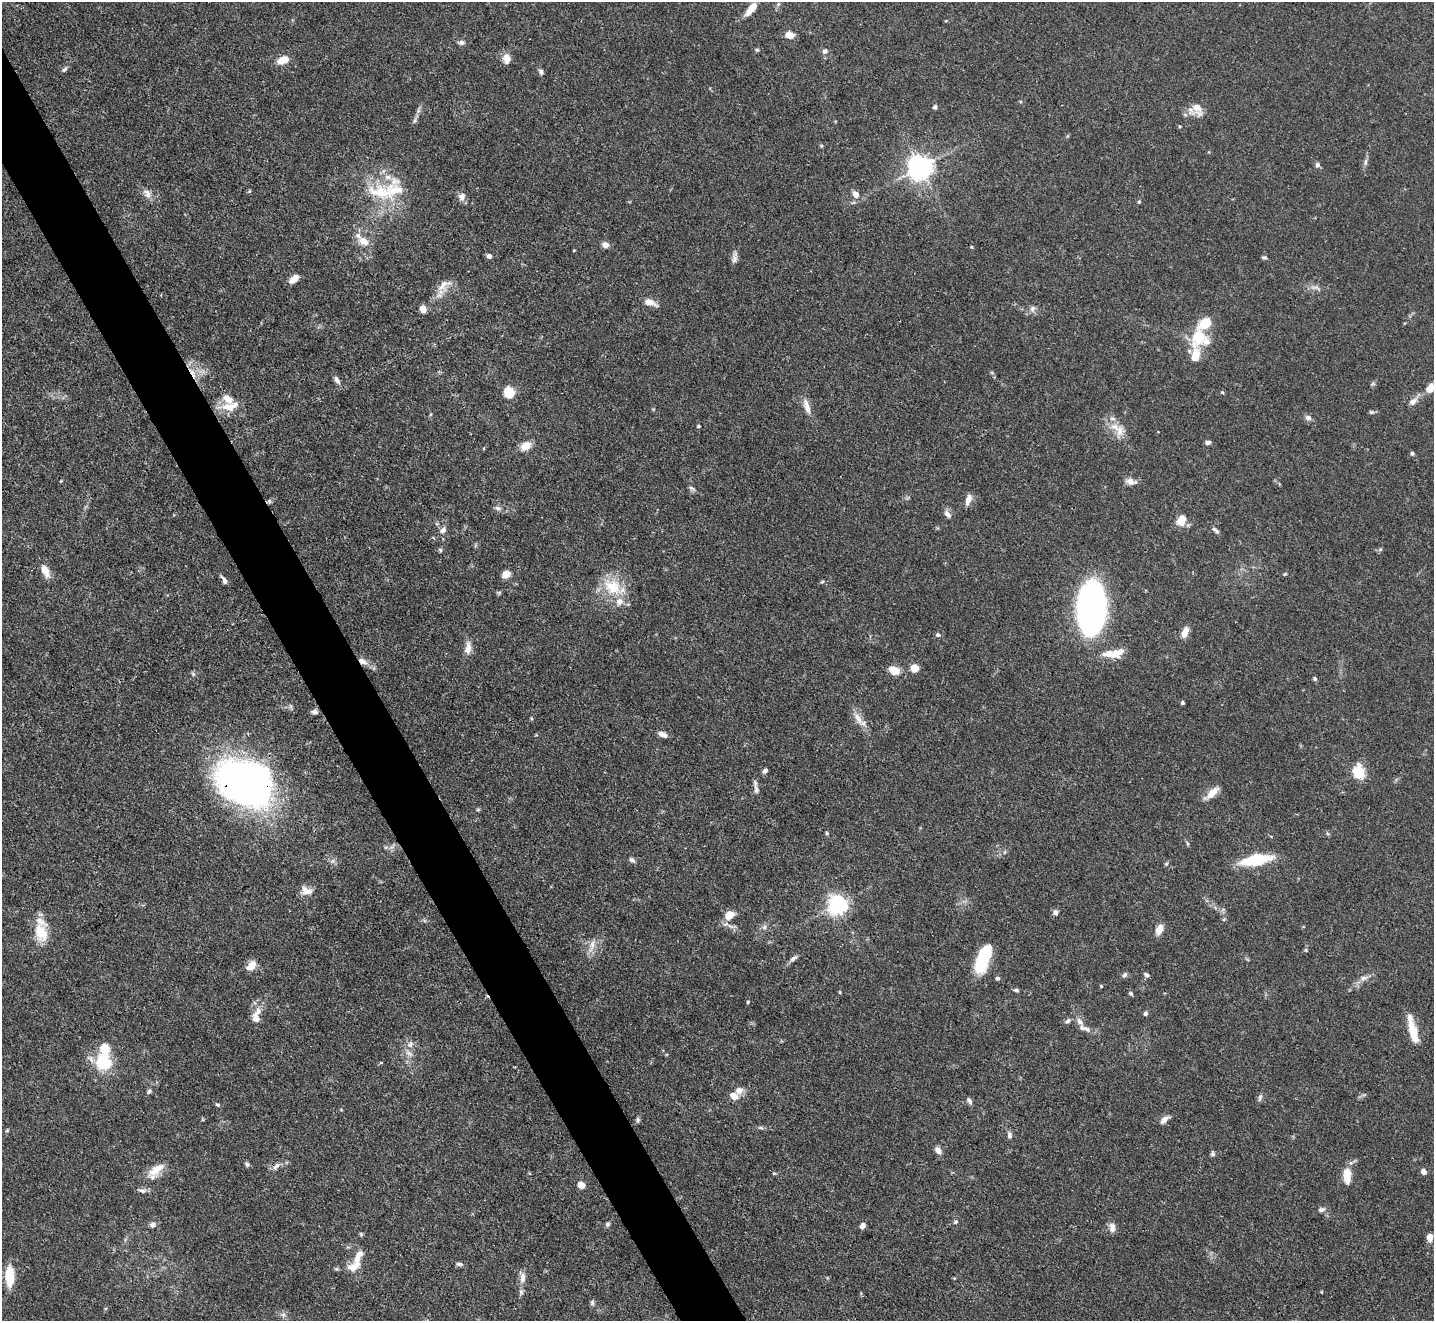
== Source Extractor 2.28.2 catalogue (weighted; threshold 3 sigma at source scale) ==
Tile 11 of 4 x 4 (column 3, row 3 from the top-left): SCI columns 2864-4295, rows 1609-2927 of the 5728 x 5718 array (HDU 1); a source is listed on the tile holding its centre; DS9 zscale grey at full resolution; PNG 1436 x 1323 px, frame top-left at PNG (2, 2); no overlay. Shown black and unused: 4% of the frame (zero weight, under 3 of 4 exposures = <1% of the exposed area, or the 3 px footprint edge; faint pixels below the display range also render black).
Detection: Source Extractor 2.28.2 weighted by HDU 2 'WHT'; one run over the whole footprint, this tile lists its part. Background 0.068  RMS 0.0034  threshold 0.0155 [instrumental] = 3 sigma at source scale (4.5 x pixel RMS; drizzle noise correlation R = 1.50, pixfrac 1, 0.05/0.05 arcsec/px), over >= 5 px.
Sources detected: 188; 3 inside a brighter object's white glare — not listed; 22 inside a brighter listed object's ellipse — not listed separately; the other 163 listed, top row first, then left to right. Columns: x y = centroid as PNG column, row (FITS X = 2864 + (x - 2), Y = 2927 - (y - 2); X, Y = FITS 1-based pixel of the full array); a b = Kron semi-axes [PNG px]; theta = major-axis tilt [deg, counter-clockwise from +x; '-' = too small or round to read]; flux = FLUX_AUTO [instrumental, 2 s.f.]
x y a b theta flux
751 9 17 7 53 4.1
790 35 10 7 -14 3.1
462 42 8 6 -1 1.1
757 50 5 4 - 0.42
825 51 8 6 43 1.1
506 59 13 9 -87 2.7
283 60 12 8 22 4.8
64 69 9 5 44 0.83
541 72 8 5 -67 0.94
935 107 5 5 - 0.73
1197 109 18 12 -66 4
414 121 8 4 60 0.8
1365 162 11 4 89 1
1317 165 7 6 - 0.96
920 168 7 7 - 340
249 191 6 4 89 0.38
380 192 41 20 -18 17
147 193 14 9 -53 2.3
856 194 9 7 -53 2.2
462 197 11 9 86 1.8
1139 202 5 3 - 0.37
363 241 14 9 -30 3.9
605 245 8 7 - 1.8
574 250 4 3 - 0.25
489 256 6 5 - 1.1
735 257 16 6 82 1.7
1264 257 6 5 - 0.64
294 279 10 6 40 3.5
444 285 23 12 41 4.3
1316 288 17 5 -12 1.6
650 302 14 7 -18 3.4
423 309 7 6 - 2.7
1032 309 10 7 82 1.3
1199 337 19 17 78 13
193 373 19 6 -61 3.4
337 380 12 6 -58 1.4
1373 383 6 5 - 0.59
1430 388 11 8 60 3
509 392 10 8 -70 9.7
1222 392 5 4 - 0.46
1413 401 13 7 41 2.1
230 407 26 11 10 6.3
807 407 22 7 -74 3
1371 412 6 5 - 0.59
1308 418 8 7 - 1.4
698 426 4 3 - 0.4
1119 431 16 12 87 4.1
1207 442 7 5 0 0.89
526 446 10 8 26 4.4
1412 453 5 5 - 0.66
1131 482 15 8 -8 2
692 488 9 5 -25 0.8
968 499 12 6 72 2.6
269 501 8 5 29 0.85
498 508 8 6 -18 1
947 514 11 6 -53 1.6
1181 520 11 8 70 5.2
443 530 9 7 62 1.7
1215 530 11 4 -41 0.94
440 550 6 5 - 0.51
1380 550 6 4 20 0.51
45 571 16 8 -65 3.6
506 574 8 6 31 3.7
1285 574 5 3 - 0.39
224 580 12 5 -61 1.3
822 582 6 3 19 0.43
612 587 28 20 -35 12
499 593 6 4 46 0.52
1091 608 33 19 89 160
1185 632 12 6 71 3.3
938 635 6 5 - 0.8
468 648 17 8 82 2.9
1109 654 17 9 -4 4.1
362 661 13 7 -27 2.6
915 668 7 7 - 3.8
894 670 13 9 -24 4.1
193 674 7 5 -46 0.67
1315 679 5 5 - 0.6
1183 703 3 3 - 0.73
291 706 7 5 -71 0.74
315 712 8 6 0 1.1
531 718 4 3 - 0.33
858 718 18 8 -52 3.3
663 734 12 6 -26 1.7
765 771 6 5 - 1
1356 771 17 11 44 6.2
245 783 56 39 -22 180
756 789 12 6 -82 1.6
1212 793 18 7 41 4.1
478 810 6 4 2 0.41
827 833 5 4 - 0.61
1187 843 8 3 -61 0.53
392 847 10 5 54 1
1005 852 6 3 71 0.43
632 860 9 5 -32 0.92
1256 860 25 9 10 22
1166 864 5 5 - 0.53
306 891 15 11 -19 3
837 905 7 7 - 180
1055 912 6 6 - 1.3
729 915 10 8 39 4.9
1224 919 5 4 - 0.44
764 927 7 5 47 0.96
1159 929 10 7 65 3.9
41 932 25 17 -76 8.7
592 945 23 6 74 2.7
1306 950 6 4 -88 0.44
982 954 25 14 39 9.9
793 958 13 5 37 1.3
251 966 12 9 53 3.3
1124 975 8 5 45 0.82
1147 975 6 5 - 1
997 978 5 5 - 0.69
1364 978 13 7 17 2
1101 986 4 3 - 0.32
1016 990 7 4 -8 0.66
840 992 5 3 - 0.32
1131 993 5 4 - 0.82
748 1002 4 3 - 0.47
258 1011 13 9 52 2.8
1146 1013 6 5 - 0.81
1067 1021 8 6 39 0.96
1080 1022 15 7 -51 2.2
1413 1033 29 9 -75 7.6
410 1044 11 8 41 1.9
105 1049 16 14 -77 5.2
103 1062 12 11 - 19
381 1063 6 3 19 0.32
149 1091 7 5 29 0.74
734 1096 12 9 -32 2.5
1260 1098 10 5 80 0.89
969 1101 8 5 -60 1.1
217 1105 6 5 - 0.57
202 1119 6 3 -71 0.35
638 1120 7 4 -90 0.69
1164 1120 12 6 41 2
761 1128 9 4 -1 0.69
7 1130 5 5 - 0.41
1009 1135 10 6 -84 1.2
938 1150 10 7 -52 1.7
1213 1154 6 6 - 0.82
247 1164 7 6 - 0.73
276 1166 13 6 42 1.7
156 1170 28 12 37 5.6
1424 1172 6 5 - 1.5
774 1173 5 3 - 0.35
1347 1176 15 8 -88 6.4
581 1185 7 5 -30 3.7
142 1191 13 6 -12 1.3
1321 1210 10 6 16 1.2
955 1222 6 5 - 0.61
607 1224 6 6 - 0.7
152 1225 7 7 - 1.3
863 1226 5 5 - 2
1112 1228 13 8 -87 2.1
361 1234 6 5 - 0.47
1430 1237 9 7 83 2.2
358 1257 22 8 65 4.3
459 1264 9 5 -6 0.95
9 1276 20 8 -90 9.4
522 1277 17 8 -85 2.4
592 1303 7 5 89 0.74
283 1315 7 5 46 0.83
Overlapping masked pixels (flux is a lower limit): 4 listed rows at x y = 193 373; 269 501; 362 661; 245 783
Isophote crosses this tile's border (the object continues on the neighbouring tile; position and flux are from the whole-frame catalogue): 1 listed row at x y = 1430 388